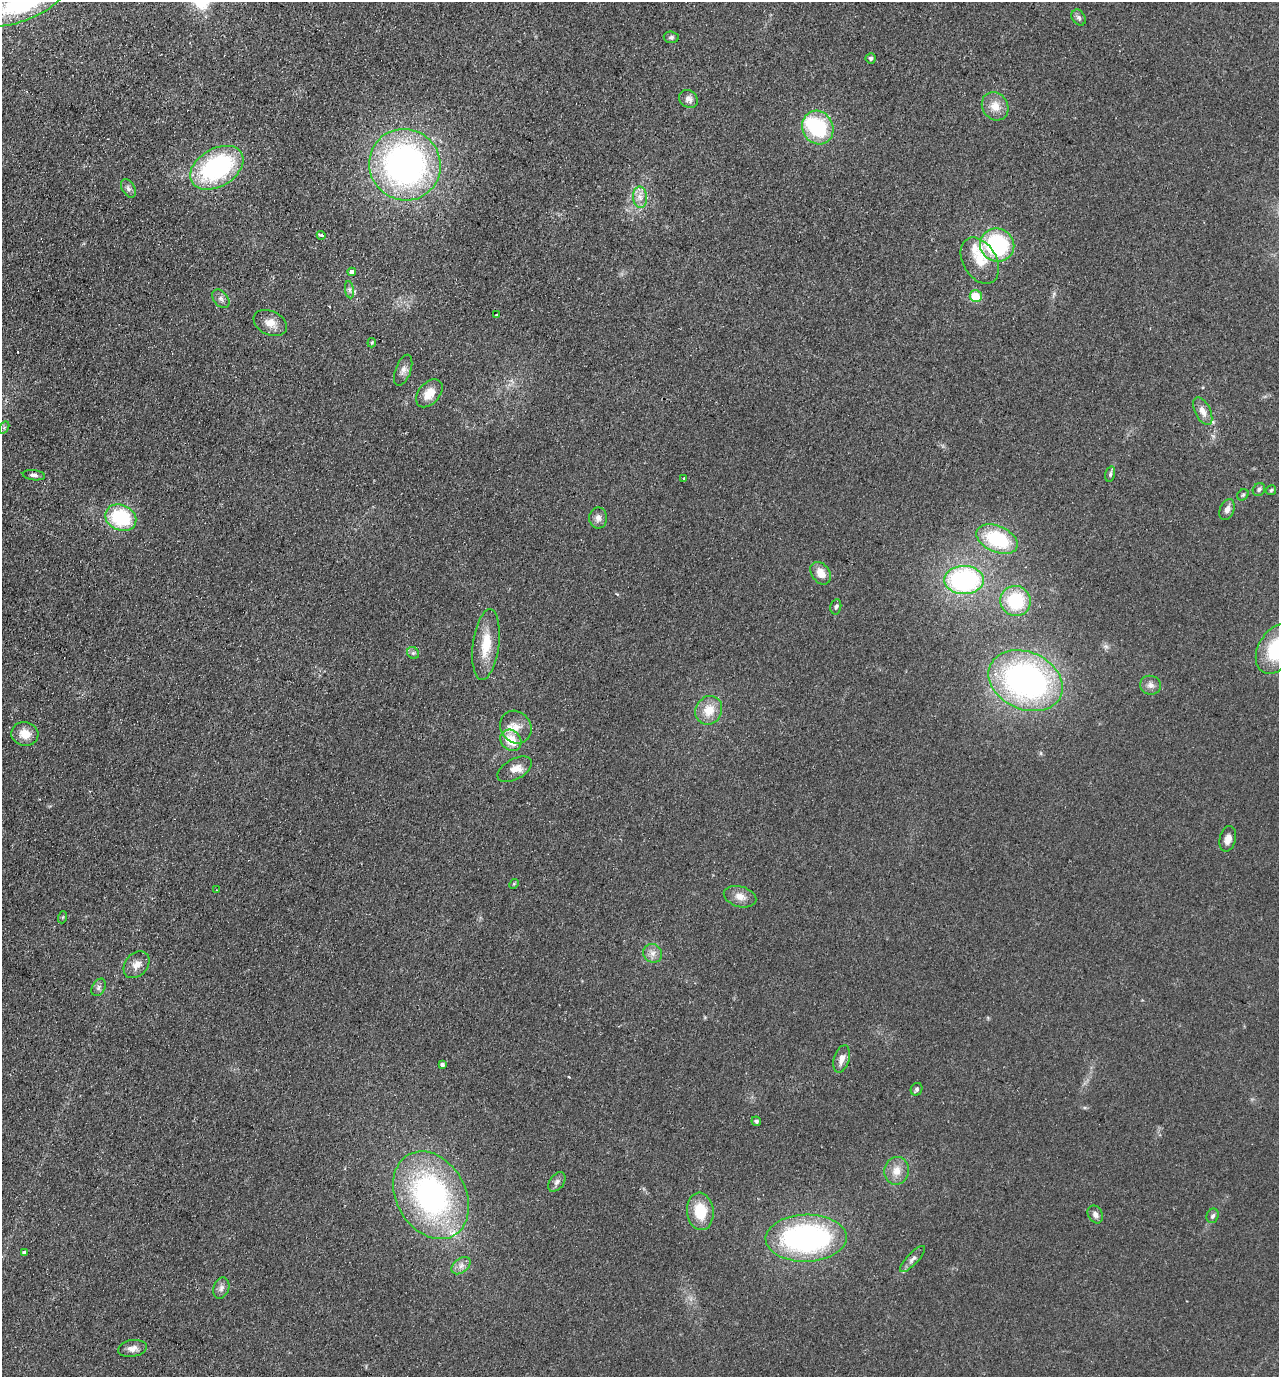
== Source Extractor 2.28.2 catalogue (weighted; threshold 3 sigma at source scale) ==
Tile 11 of 4 x 4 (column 3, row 3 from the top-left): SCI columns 2877-4153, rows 1401-2775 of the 5623 x 5549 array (HDU 1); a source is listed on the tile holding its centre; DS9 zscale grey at full resolution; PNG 1281 x 1379 px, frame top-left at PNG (2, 2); each listed source drawn as its Kron ellipse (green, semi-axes under 4 px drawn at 4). Shown black and unused: <1% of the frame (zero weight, under 2 of 3 exposures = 3% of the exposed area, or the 3 px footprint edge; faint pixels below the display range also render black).
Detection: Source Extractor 2.28.2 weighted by HDU 2 'WHT'; one run over the whole footprint, this tile lists its part. Background 0.123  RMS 0.011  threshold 0.05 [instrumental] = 3 sigma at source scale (4.5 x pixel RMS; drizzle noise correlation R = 1.50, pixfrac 1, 0.05/0.05 arcsec/px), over >= 5 px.
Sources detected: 80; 1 inside a brighter object's white glare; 2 cosmic-ray / hot-pixel residue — neither listed nor drawn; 4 inside a brighter listed object's ellipse — not listed separately; the other 73 listed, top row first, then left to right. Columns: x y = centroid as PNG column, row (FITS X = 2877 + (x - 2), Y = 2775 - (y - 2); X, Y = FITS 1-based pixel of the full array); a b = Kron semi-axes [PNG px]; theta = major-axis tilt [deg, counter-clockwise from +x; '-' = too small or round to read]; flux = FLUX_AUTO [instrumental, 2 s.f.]
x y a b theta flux
23 3 45 17 22 120
1079 18 8 6 -57 3.2
671 37 7 6 - 2.3
871 58 5 5 - 2.4
688 99 10 8 -36 5.2
995 106 15 12 -56 13
818 128 17 15 -62 75
405 165 36 35 - 370
217 168 29 19 31 150
128 188 10 6 -59 4
640 197 11 7 -88 7
321 235 4 3 - 4.3
997 245 17 16 - 110
980 261 25 16 -59 24
352 272 4 4 - 4.3
349 290 9 4 -82 2.7
976 296 6 6 - 25
221 299 10 7 -50 4.2
496 315 2 2 - 1
270 323 17 12 -25 12
372 343 5 3 - 1.4
403 370 16 7 70 5.8
429 393 16 10 50 16
1203 411 15 7 -64 8.4
4 428 7 4 56 1.7
1110 474 8 4 77 2.2
34 475 11 5 -7 3.2
684 478 3 3 - 2.1
1259 490 7 6 - 2.7
1271 490 5 5 - 1.7
1243 495 6 5 - 1.8
1227 510 11 7 67 6.1
121 518 16 12 -23 71
598 518 10 9 - 6
997 539 22 13 -24 71
821 573 12 9 -53 12
964 580 19 14 0 160
1016 601 15 15 - 58
836 607 7 5 76 2.3
486 644 35 13 83 29
1277 649 27 18 59 65
413 653 6 5 - 2.3
1026 681 39 28 -24 340
1150 685 10 9 - 5.6
709 710 15 13 61 19
516 727 17 15 -54 14
25 734 13 12 - 14
511 740 11 9 -47 21
515 769 19 10 29 11
1228 839 13 8 77 7.6
514 884 5 4 - 1.3
216 890 3 2 - 0.71
740 897 17 10 -16 10
63 917 6 4 71 1.3
653 953 10 9 - 6.5
136 965 15 11 50 9.1
99 987 9 6 61 3.4
842 1059 14 7 74 8.7
442 1065 4 3 - 3.5
917 1089 6 5 - 2.5
756 1121 5 4 - 1.8
896 1171 14 12 79 13
557 1182 11 7 52 4.5
431 1195 46 34 -61 250
700 1211 19 13 -83 32
1095 1214 9 7 -59 4.5
1213 1216 7 6 - 3.1
806 1238 40 23 2 240
24 1253 4 3 - 2.9
913 1259 17 6 47 4.9
461 1266 11 7 38 5.9
221 1288 11 7 71 4.8
132 1348 14 8 10 6.6
Isophote crosses this tile's border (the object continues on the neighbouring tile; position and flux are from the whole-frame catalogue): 2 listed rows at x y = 23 3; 1277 649